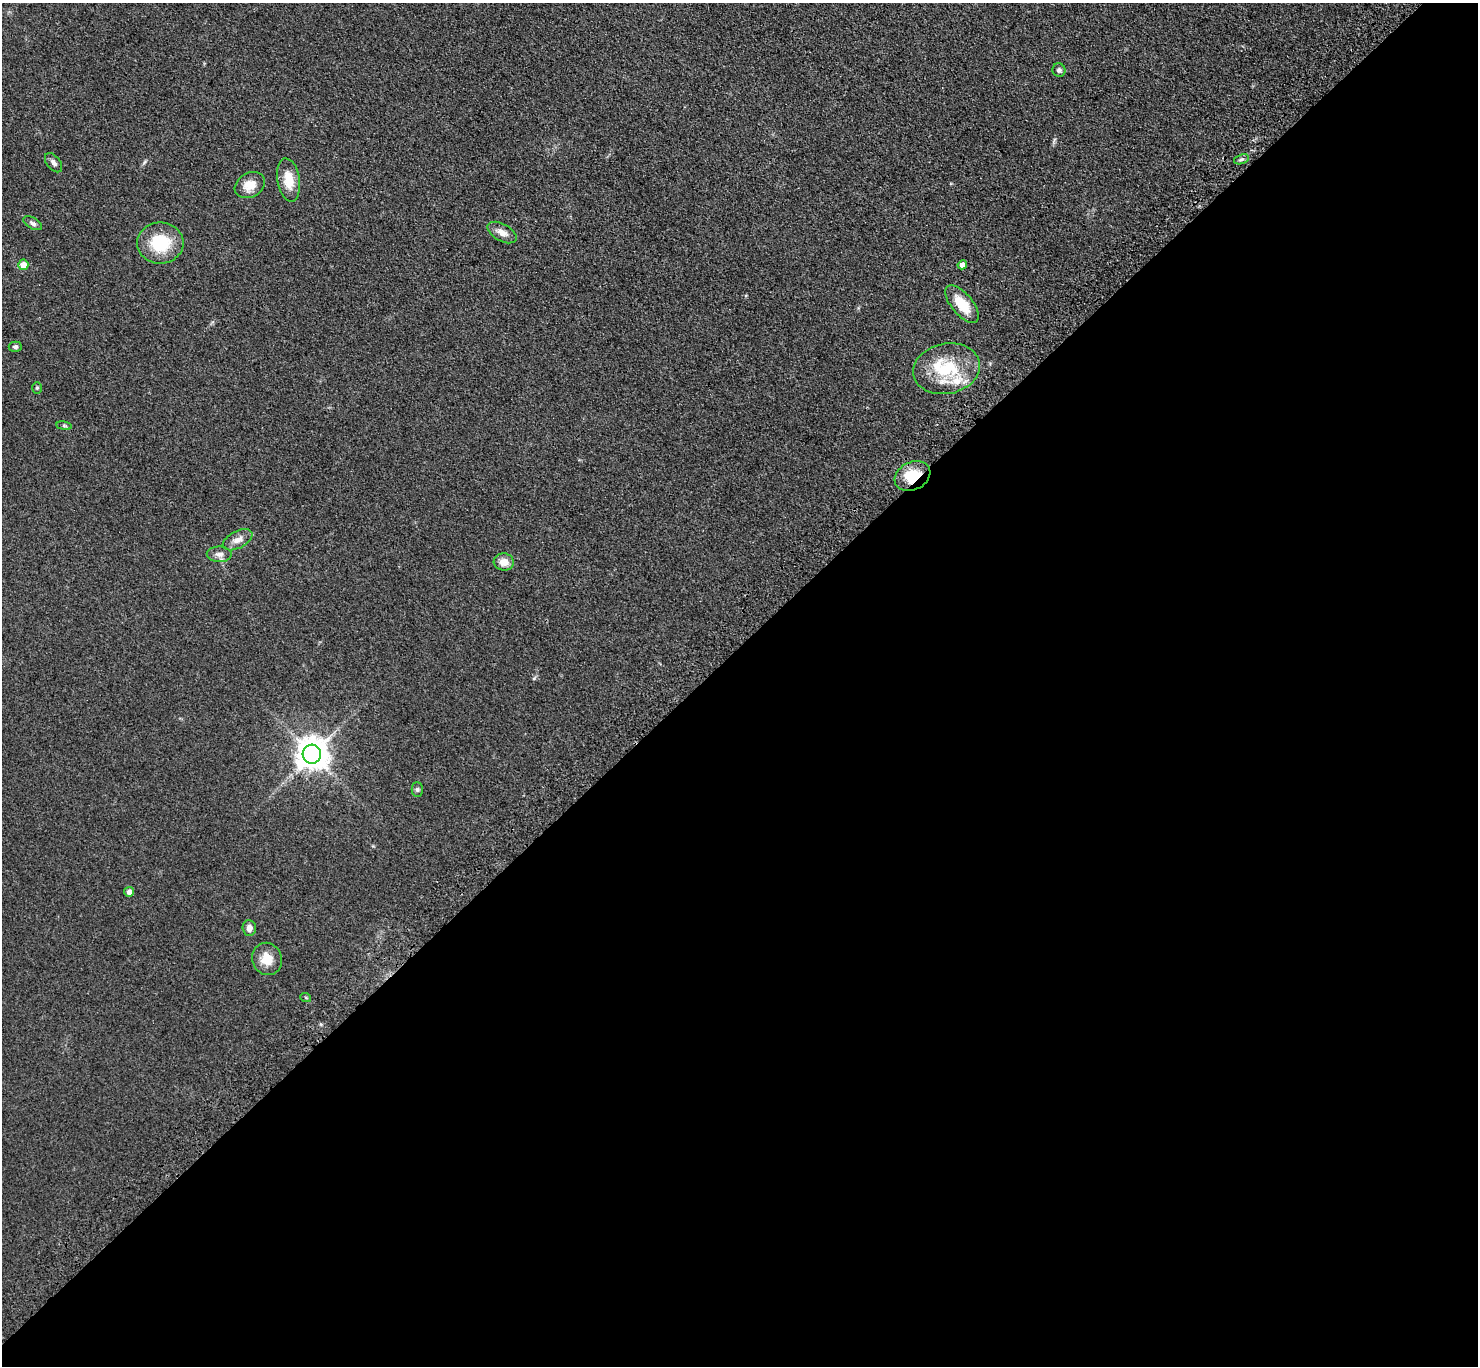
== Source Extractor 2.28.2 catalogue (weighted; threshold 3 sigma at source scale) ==
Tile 15 of 4 x 4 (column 3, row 4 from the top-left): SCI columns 3063-4538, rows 263-1626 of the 6123 x 6123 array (HDU 1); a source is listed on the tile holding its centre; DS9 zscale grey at full resolution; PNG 1480 x 1368 px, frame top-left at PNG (2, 3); each listed source drawn as its Kron ellipse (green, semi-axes under 4 px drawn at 4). Shown black and unused: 53% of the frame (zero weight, under 3 of 4 exposures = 8% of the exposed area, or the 3 px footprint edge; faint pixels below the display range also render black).
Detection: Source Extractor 2.28.2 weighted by HDU 2 'WHT'; one run over the whole footprint, this tile lists its part. Background 0.122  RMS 0.0078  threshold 0.0352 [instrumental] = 3 sigma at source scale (4.5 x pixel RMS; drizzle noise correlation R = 1.50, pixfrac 1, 0.05/0.05 arcsec/px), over >= 5 px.
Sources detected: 27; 2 inside a brighter listed object's ellipse — not listed separately; the other 25 listed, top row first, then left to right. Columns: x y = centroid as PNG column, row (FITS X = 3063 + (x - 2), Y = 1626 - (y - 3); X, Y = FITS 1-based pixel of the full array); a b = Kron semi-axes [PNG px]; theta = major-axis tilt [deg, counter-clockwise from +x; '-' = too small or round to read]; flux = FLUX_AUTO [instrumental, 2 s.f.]
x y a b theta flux
1059 70 7 6 - 2
1241 159 8 4 19 1.7
53 163 11 6 -51 3
289 180 22 11 -81 14
250 185 16 12 29 9.8
33 223 10 5 -29 2.4
502 232 16 8 -30 5.9
160 243 23 20 1 33
23 265 5 5 - 7.4
962 265 4 4 - 5.3
962 304 23 10 -50 17
15 347 6 5 - 1.8
946 369 34 25 12 39
37 388 6 5 - 1.2
64 426 8 4 -9 1.2
912 476 19 14 27 23
238 540 16 8 27 5.8
219 554 12 7 -1 4.3
504 562 10 8 -5 7.4
312 754 9 9 - 1300
417 790 7 5 -89 1.6
129 892 5 5 - 3.1
249 928 8 7 - 3.9
267 959 16 14 -70 13
306 998 5 3 - 0.76
Overlapping masked pixels (flux is a lower limit): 1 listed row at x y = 912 476